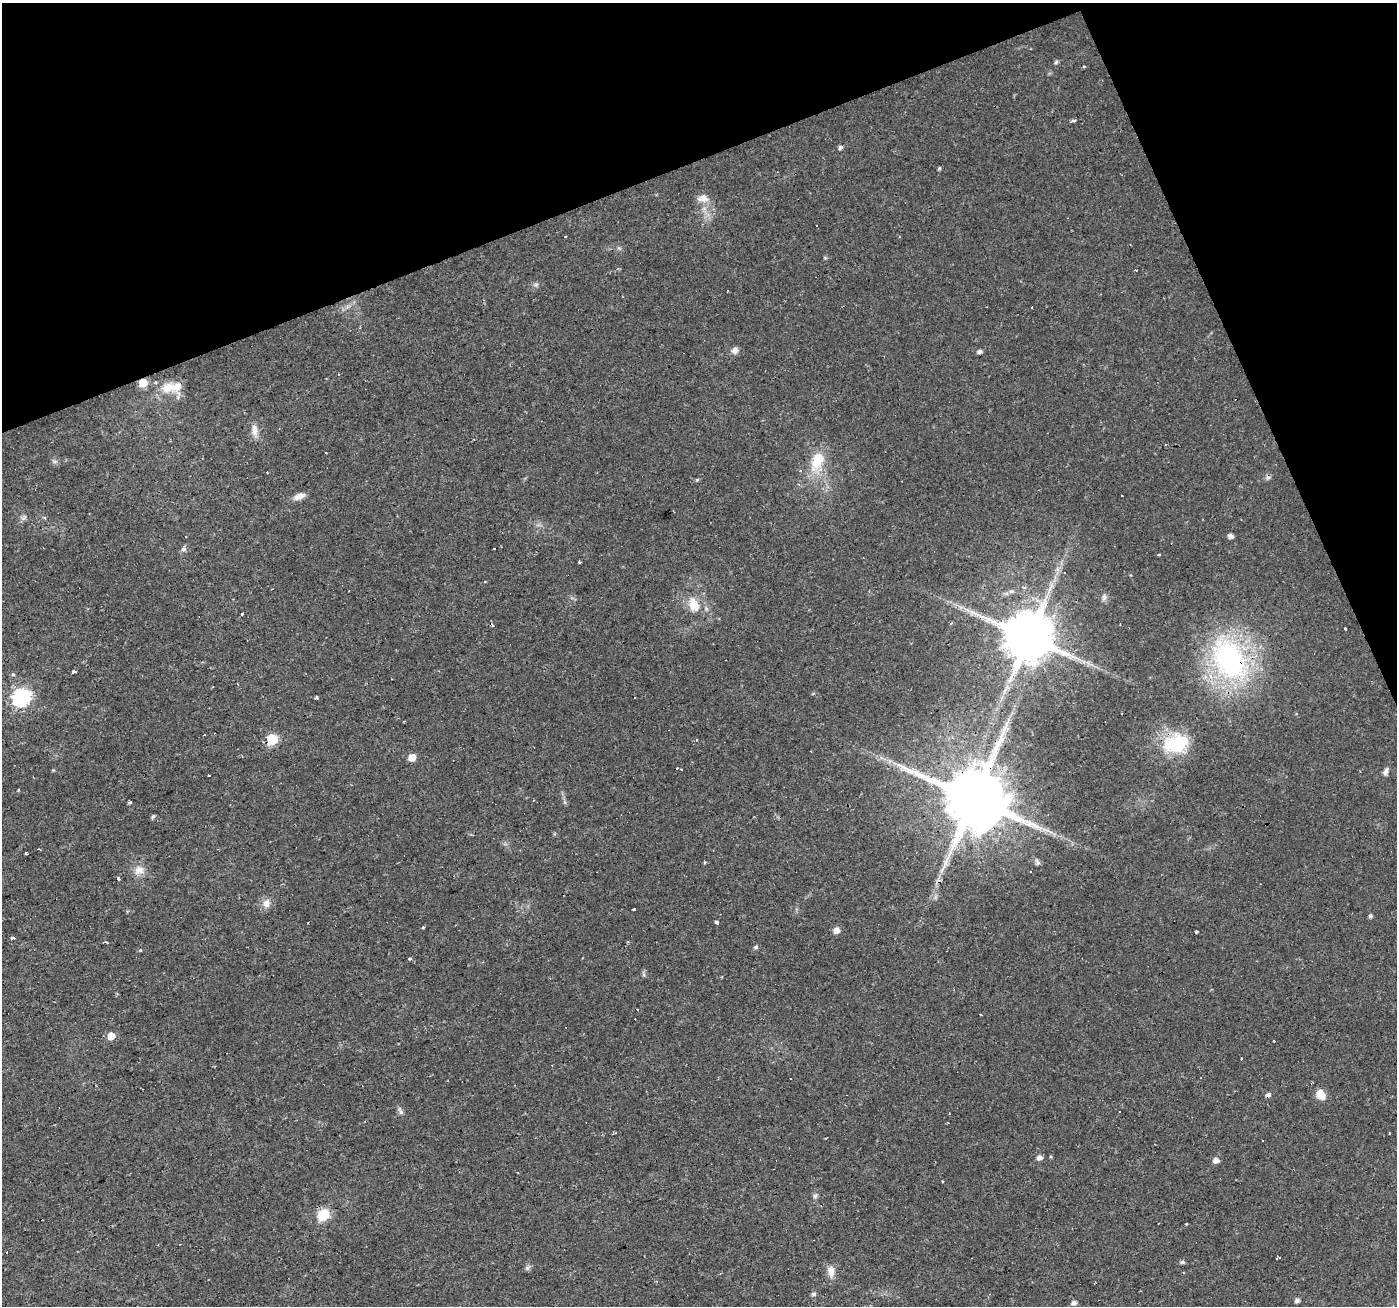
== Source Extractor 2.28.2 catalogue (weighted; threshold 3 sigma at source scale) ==
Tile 3 of 4 x 4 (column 3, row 1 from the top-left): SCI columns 2792-4186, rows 4047-5350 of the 5582 x 5430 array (HDU 1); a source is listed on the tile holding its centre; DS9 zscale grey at full resolution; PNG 1399 x 1308 px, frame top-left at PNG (2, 3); no overlay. Shown black and unused: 19% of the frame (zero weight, under 2 of 3 exposures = <1% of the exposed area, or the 3 px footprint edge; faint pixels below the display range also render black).
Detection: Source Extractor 2.28.2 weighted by HDU 2 'WHT'; one run over the whole footprint, this tile lists its part. Background 0.0171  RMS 0.0023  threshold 0.0102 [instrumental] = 3 sigma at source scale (4.5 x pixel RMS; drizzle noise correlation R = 1.50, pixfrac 1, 0.0396/0.0396 arcsec/px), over >= 5 px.
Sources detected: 119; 21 cosmic-ray / hot-pixel residue — not listed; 3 inside a brighter listed object's ellipse — not listed separately; the other 95 listed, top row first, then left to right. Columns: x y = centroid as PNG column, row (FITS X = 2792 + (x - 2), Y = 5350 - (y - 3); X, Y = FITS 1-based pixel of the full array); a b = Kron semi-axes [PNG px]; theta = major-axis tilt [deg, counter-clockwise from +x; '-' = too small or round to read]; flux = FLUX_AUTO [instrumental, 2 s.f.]
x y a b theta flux
1056 62 7 4 46 0.35
1084 66 5 3 - 0.19
1073 121 4 4 - 0.61
841 147 5 4 - 0.65
939 169 4 3 - 0.34
703 198 17 11 -3 2
816 225 3 3 - 0.55
566 237 3 2 - 0.34
899 237 3 3 - 1.1
619 248 6 4 -19 0.37
536 285 8 6 20 0.55
735 350 9 8 - 1
980 351 5 4 - 0.81
338 375 3 3 - 1
143 383 5 5 - 6.1
168 387 18 14 27 3.9
255 430 18 8 -83 1.8
326 452 3 3 - 0.91
817 460 28 15 66 7
55 461 7 4 19 0.43
1268 478 7 5 29 0.54
697 480 5 4 - 0.29
299 496 16 7 20 1.5
24 518 9 6 48 0.68
185 536 3 3 - 1.1
1230 536 5 4 - 1.1
494 548 3 3 - 0.71
183 549 8 7 - 0.65
1159 555 3 3 - 0.47
1024 588 6 5 - 0.43
1050 589 10 4 76 0.94
1011 591 7 5 19 0.56
1104 597 10 7 82 0.82
693 604 23 14 -68 4.6
967 610 11 4 -32 0.87
243 613 3 3 - 2
951 624 3 3 - 0.35
1345 629 3 2 - 0.42
1029 637 13 13 - 1500
1230 660 45 28 -64 51
74 671 4 3 - 3
13 675 5 3 - 0.27
21 697 8 7 - 67
316 697 3 3 - 0.8
272 739 6 6 - 15
1176 744 33 23 14 12
412 757 5 5 - 4
53 770 4 4 - 0.2
1386 771 12 6 66 0.86
209 775 3 3 - 1
18 790 3 2 - 0.29
974 798 18 16 -8 2300
533 800 3 2 - 0.22
130 802 3 3 - 1.8
153 816 5 4 - 0.45
26 853 3 3 - 0.65
1037 862 7 6 - 0.63
139 870 14 12 12 2.2
942 870 16 4 58 1.3
119 879 3 3 - 5.6
266 903 12 10 68 1.6
634 909 3 2 - 0.39
1370 916 4 4 - 0.53
716 922 4 3 - 1.1
423 927 5 3 - 0.24
836 930 5 5 - 1.9
1196 932 3 3 - 0.3
12 938 4 3 - 2.1
107 942 5 2 - 0.21
756 947 5 4 - 0.5
410 959 4 3 - 0.29
643 975 8 4 -81 0.41
111 1036 6 5 - 3.3
1241 1059 3 3 - 0.63
1268 1095 5 4 - 0.92
1321 1095 14 11 -51 2.2
400 1110 13 4 -75 0.64
1120 1112 3 3 - 1.4
948 1123 3 2 - 0.21
615 1133 6 2 28 0.23
1390 1134 3 3 - 0.75
1039 1157 5 5 - 1.2
1051 1157 5 3 - 0.24
1216 1160 6 5 - 1.4
815 1196 8 5 88 0.64
323 1215 11 9 52 6.2
1186 1224 3 3 - 0.16
7 1252 3 3 - 1.9
1278 1258 5 2 - 0.58
1182 1262 5 4 - 0.58
528 1268 9 5 45 0.53
831 1271 16 9 -80 1.9
813 1294 6 6 - 0.52
1297 1300 4 4 - 0.93
1074 1303 5 4 - 0.93
Overlapping masked pixels (flux is a lower limit): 5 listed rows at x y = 143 383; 1230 660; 1176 744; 974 798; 1268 1095
Unlisted compact peaks at least as high as the median listed source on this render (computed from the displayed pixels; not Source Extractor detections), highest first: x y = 140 950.